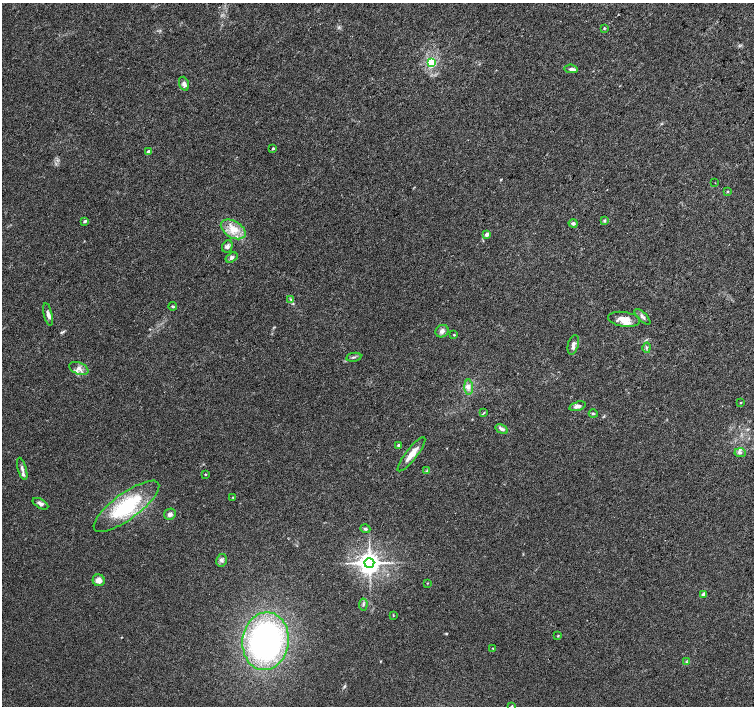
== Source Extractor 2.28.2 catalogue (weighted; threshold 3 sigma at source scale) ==
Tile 10 of 4 x 4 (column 2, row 3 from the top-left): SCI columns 1505-3007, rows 1575-2981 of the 6021 x 6027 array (HDU 1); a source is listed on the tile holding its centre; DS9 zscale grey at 2 x 2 block average (1 PNG px = mean of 2 x 2 image px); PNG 756 x 708 px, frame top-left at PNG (2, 3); each listed source drawn as its Kron ellipse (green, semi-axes under 4 px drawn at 4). Shown black and unused: <1% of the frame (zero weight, under 3 of 4 exposures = <1% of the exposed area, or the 3 px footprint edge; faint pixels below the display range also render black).
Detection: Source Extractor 2.28.2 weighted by HDU 2 'WHT'; one run over the whole footprint, this tile lists its part. Background 0.026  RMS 0.0034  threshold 0.0153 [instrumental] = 3 sigma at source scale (4.5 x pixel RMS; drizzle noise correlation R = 1.50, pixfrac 1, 0.0396/0.0396 arcsec/px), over >= 5 px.
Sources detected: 59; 4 inside a brighter listed object's ellipse — not listed separately; the other 55 listed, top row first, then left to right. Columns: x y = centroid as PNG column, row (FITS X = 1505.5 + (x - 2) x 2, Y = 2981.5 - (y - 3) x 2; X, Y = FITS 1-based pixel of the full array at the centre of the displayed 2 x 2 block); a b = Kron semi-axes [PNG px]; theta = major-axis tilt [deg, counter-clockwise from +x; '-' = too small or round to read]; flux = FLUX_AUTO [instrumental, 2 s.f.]
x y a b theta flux
604 28 3 2 - 0.56
431 62 3 3 - 35
571 69 7 4 -6 2.3
184 84 7 4 -71 2.8
273 148 2 2 - 1.4
149 152 4 3 - 3
715 183 2 2 - 0.47
727 191 3 2 - 0.8
605 220 4 3 - 0.97
85 221 4 3 - 1.3
573 223 4 4 - 1.9
233 229 13 8 -31 10
487 234 3 3 - 3
227 246 6 5 - 2.4
232 257 6 4 34 2
291 299 3 2 - 0.74
173 306 4 3 - 0.99
48 314 11 4 -77 3.1
642 317 10 3 -44 2.2
624 319 16 7 -8 8.3
442 331 7 6 - 3.1
454 335 3 2 - 0.59
573 345 10 5 75 3.4
647 348 5 4 - 1.3
354 357 7 2 10 1.3
79 368 10 6 -24 4.5
469 387 7 4 -89 2.8
741 403 3 2 - 0.49
577 406 8 4 15 3.1
484 413 4 2 - 0.67
593 414 4 3 - 0.89
502 429 6 3 -31 2.2
399 445 2 2 - 2.7
740 453 5 3 - 1.5
411 454 21 5 52 8.5
22 469 11 3 -75 2.7
426 471 4 2 - 0.77
205 474 2 2 - 0.61
233 497 3 3 - 0.81
40 504 8 4 -30 2.7
126 506 39 13 36 53
170 514 6 5 - 2.7
365 529 5 4 - 1.5
222 560 6 5 - 2.3
369 563 5 5 - 750
99 580 6 6 - 4.6
427 583 3 2 - 0.4
703 594 2 2 - 7.1
363 604 6 3 85 1.3
393 616 3 2 - 0.47
558 636 3 2 - 0.83
266 641 29 23 82 220
493 648 2 2 - 0.42
686 662 3 2 - 0.62
512 706 3 2 - 0.57
Isophote crosses this tile's border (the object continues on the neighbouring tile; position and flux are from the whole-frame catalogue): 1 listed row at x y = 512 706
Diffuse or blended objects may show on this block-average render without a row.